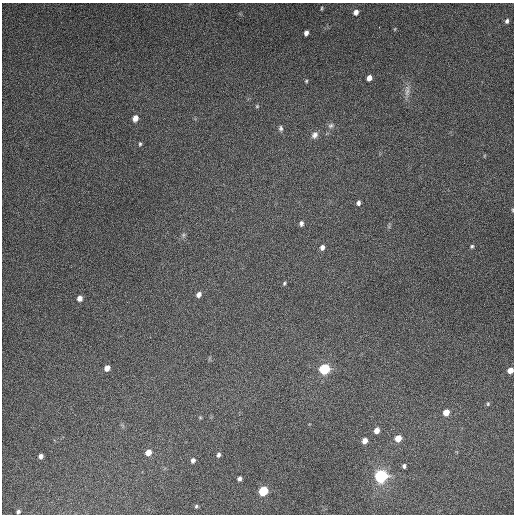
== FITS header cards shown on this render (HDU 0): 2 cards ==
NAXIS1  =                  512
NAXIS2  =                  512

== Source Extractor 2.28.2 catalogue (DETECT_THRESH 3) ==
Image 512 x 512 px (HDU 0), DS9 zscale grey, 1 PNG px = 1 image px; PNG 516 x 516 px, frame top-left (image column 1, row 512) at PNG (2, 3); no overlay
Background 4800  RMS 310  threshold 922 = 3 sigma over >= 5 px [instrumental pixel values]
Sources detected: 42; all 42 listed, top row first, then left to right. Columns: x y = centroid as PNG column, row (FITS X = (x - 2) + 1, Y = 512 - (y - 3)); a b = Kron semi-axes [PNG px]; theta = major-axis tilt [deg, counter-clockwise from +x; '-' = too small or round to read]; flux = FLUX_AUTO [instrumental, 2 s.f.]
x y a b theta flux
322 8 5 3 - 2.4e+04
356 12 6 6 - 1.0e+05
507 21 6 5 - 4.7e+04
395 29 5 3 - 1.9e+04
306 33 5 4 - 7.9e+04
369 78 5 4 - 1.2e+05
306 81 4 4 - 2.3e+04
407 91 19 6 87 1.4e+05
257 106 5 4 - 2.4e+04
135 118 6 5 - 1.6e+05
331 125 9 6 32 6.2e+04
281 128 8 5 -79 4.9e+04
315 135 9 8 - 1.0e+05
140 144 5 4 - 2.9e+04
358 203 6 5 - 5.5e+04
512 210 5 3 - 1.9e+04
301 223 6 5 - 5.5e+04
183 235 6 5 - 3.9e+04
472 246 5 4 - 3.6e+04
322 247 6 5 - 7.6e+04
284 283 5 4 - 2.8e+04
199 295 6 5 - 9.1e+04
80 298 5 5 - 1.1e+05
107 368 5 4 - 1.4e+05
324 369 8 7 - 1.1e+06
510 370 5 5 - 1.6e+05
488 404 6 4 70 2.8e+04
446 412 6 5 - 1.9e+05
200 417 5 3 - 2.1e+04
377 430 6 5 - 1.3e+05
398 438 6 5 - 2.4e+05
365 441 6 5 - 1.3e+05
148 452 6 5 - 1.8e+05
218 455 6 5 - 5.2e+04
41 456 5 5 - 7.1e+04
193 460 5 5 - 6.7e+04
404 466 5 3 - 4.0e+04
381 476 10 9 - 1.6e+06
239 478 4 4 - 5.9e+04
263 491 7 6 - 6.8e+05
196 506 5 4 - 3.1e+04
18 511 5 4 - 4.3e+04
At the frame edge (FLAGS 8, measured only in part): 2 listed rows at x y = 512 210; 510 370